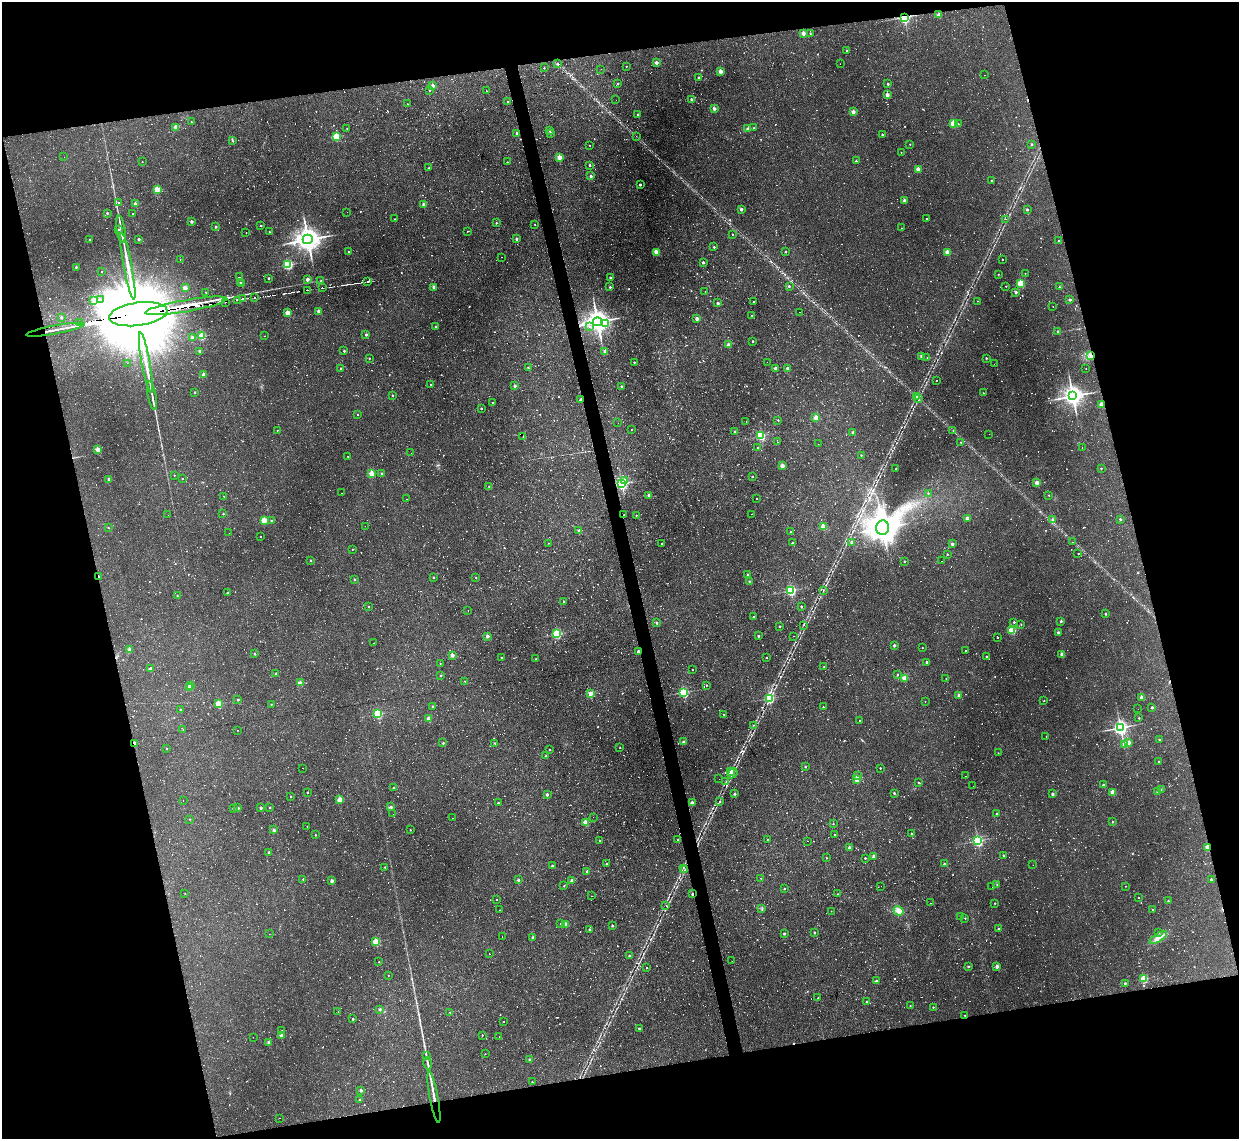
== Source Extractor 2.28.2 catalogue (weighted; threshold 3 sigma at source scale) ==
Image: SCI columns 1-4948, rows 132-4676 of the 4948 x 4925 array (HDU 1 of 3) = the unmasked area's bounding box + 8 px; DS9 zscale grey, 4 x 4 block average (1 PNG px = mean of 4 x 4 image px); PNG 1241 x 1141 px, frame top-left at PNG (2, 2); each listed source drawn as its Kron ellipse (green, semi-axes under 4 px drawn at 4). Shown black and unused: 28% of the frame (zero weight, under 2 of 3 exposures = <1% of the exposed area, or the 3 px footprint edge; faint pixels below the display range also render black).
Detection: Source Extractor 2.28.2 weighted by HDU 2 'WHT'. Background 0.146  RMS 0.0073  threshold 0.0329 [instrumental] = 3 sigma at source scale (4.5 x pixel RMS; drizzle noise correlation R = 1.50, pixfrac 1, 0.05/0.05 arcsec/px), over >= 5 px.
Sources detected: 1631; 38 too faint to see at this stretch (4 x 4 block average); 6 inside a brighter object's white glare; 492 cosmic-ray / hot-pixel residue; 2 long thin detections or spike segments (spike, bleed or trail) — neither listed nor drawn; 7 coinciding with a brighter row at this scale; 5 inside a brighter listed object's ellipse — not listed separately; of the other 1081, all 500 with FLUX_AUTO >= 2.21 (the completeness limit of this list) listed and drawn (581 fainter detections not listed), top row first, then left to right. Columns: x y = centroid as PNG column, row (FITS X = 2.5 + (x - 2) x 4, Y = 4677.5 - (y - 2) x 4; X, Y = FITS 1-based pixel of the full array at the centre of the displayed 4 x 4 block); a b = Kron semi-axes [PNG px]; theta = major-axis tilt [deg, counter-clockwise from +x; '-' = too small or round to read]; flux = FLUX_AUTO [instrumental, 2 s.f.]
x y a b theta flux
939 15 2 2 - 52
904 17 2 2 - 1000
803 33 2 2 - 58
810 34 2 2 - 3.6
847 51 2 2 - 9.9
656 63 2 2 - 39
558 64 2 2 - 8.4
840 64 2 2 - 2.3
626 66 2 2 - 3.1
544 68 2 2 - 3.7
601 69 2 2 - 2.3
720 71 2 2 - 77
984 75 2 2 - 5.7
698 77 2 2 - 7.8
618 83 2 2 - 5
888 84 2 2 - 12
433 86 2 2 - 58
429 91 2 2 - 3.8
486 91 2 2 - 4.6
887 95 2 2 - 59
691 99 2 2 - 15
616 100 2 2 - 5.2
508 102 2 2 - 3.6
408 104 2 2 - 4
714 108 2 2 - 38
853 112 2 2 - 49
638 115 2 2 - 11
191 122 2 2 - 4.2
954 123 2 2 - 260
958 124 2 2 - 3
176 127 2 2 - 75
754 128 2 2 - 8.2
347 129 2 2 - 2.9
748 129 2 2 - 29
549 130 2 2 - 3.2
517 133 2 2 - 18
550 133 2 2 - 21
882 135 2 2 - 9.7
336 136 2 2 - 220
636 136 2 2 - 5.2
233 140 3 2 - 4.1
910 144 2 2 - 3.6
1032 144 2 2 - 13
590 145 2 2 - 2.8
901 152 2 2 - 3
64 157 2 2 - 4.7
559 157 2 2 - 100
856 161 2 2 - 8.6
142 162 2 2 - 3.6
507 162 2 2 - 2.7
590 165 2 2 - 9.3
429 168 2 2 - 2.5
918 169 2 2 - 61
591 176 2 2 - 19
991 181 2 2 - 11
640 185 2 2 - 14
157 189 2 2 - 190
905 201 2 2 - 44
118 202 2 2 - 3
135 204 2 2 - 37
424 205 2 2 - 47
741 209 2 2 - 30
1027 210 2 2 - 12
347 212 2 2 - 3.3
107 213 2 2 - 14
132 214 2 2 - 16
395 219 2 2 - 2.7
927 219 2 2 - 5.5
1006 219 2 2 - 2.3
192 222 2 2 - 27
496 223 2 2 - 4.7
535 224 2 2 - 2.8
261 226 2 2 - 5.2
216 227 2 2 - 14
902 228 2 2 - 2.8
119 229 2 2 - 6.1
121 229 14 2 -81 21
467 231 2 2 - 2.4
269 232 2 2 - 7.9
246 233 2 2 - 9.1
733 234 2 2 - 4.7
139 239 2 2 - 22
308 239 5 4 - 4300
517 239 2 2 - 19
89 240 2 2 - 8.1
1058 241 2 2 - 7.5
714 247 2 2 - 6.9
786 251 2 2 - 4.6
348 252 2 2 - 7.2
656 252 2 2 - 97
947 252 2 2 - 100
502 257 2 2 - 2.3
1002 259 2 2 - 5.1
180 260 2 2 - 5.5
703 262 2 2 - 19
288 265 2 2 - 580
128 266 34 2 -79 97
76 267 2 2 - 14
102 271 2 2 - 5.8
1025 273 2 2 - 2.8
998 274 2 2 - 3.7
239 277 2 2 - 4.5
269 278 2 2 - 10
610 278 2 2 - 12
307 279 2 2 - 44
321 281 2 2 - 9.6
368 281 2 2 - 570
240 282 2 2 - 5.8
1021 283 2 2 - 280
242 284 2 2 - 26
789 286 2 2 - 10
1006 286 2 2 - 3.2
434 287 2 2 - 36
610 287 2 2 - 14
1059 287 2 2 - 4.6
185 288 2 2 - 65
322 288 2 2 - 150
307 290 2 2 - 2.9
206 292 2 2 - 3.2
705 292 2 2 - 8.5
1016 292 2 2 - 25
255 297 2 2 - 880
242 298 3 2 - 130
100 300 2 2 - 3.7
237 300 2 2 - 750
1070 300 2 2 - 15
93 301 2 2 - 25
977 301 2 2 - 2.6
225 302 2 2 - 220
754 302 2 2 - 6.4
718 303 2 2 - 14
186 306 41 6 10 7900
1053 306 2 2 - 2.2
319 311 2 2 - 31
800 312 2 2 - 2.3
287 313 2 2 - 120
138 314 29 11 8 140000
752 315 2 2 - 4.7
61 317 2 2 - 13
697 319 2 2 - 44
597 322 4 4 - 3800
79 323 2 2 - 1200
606 323 2 2 - 4.3
436 327 2 2 - 11
589 327 2 2 - 8.4
55 330 30 2 11 33
1058 331 2 2 - 6.2
366 334 2 2 - 15
202 336 2 2 - 220
264 336 2 2 - 8.8
192 337 2 2 - 18
753 341 2 2 - 9.7
729 345 2 2 - 53
200 351 2 2 - 19
344 351 2 2 - 12
605 351 2 2 - 39
1091 355 3 2 - 6.6
922 356 2 2 - 49
927 357 2 2 - 2.2
369 358 2 2 - 4.2
986 358 2 2 - 7
146 362 30 2 -79 88
634 362 2 2 - 7.4
767 362 2 2 - 6
127 363 2 2 - 49
994 364 2 2 - 5.4
340 368 2 2 - 6.4
528 368 2 2 - 7.2
775 368 2 2 - 26
787 368 2 2 - 27
1086 368 2 2 - 2.3
204 375 2 2 - 46
936 380 2 2 - 2.3
430 385 2 2 - 2.4
515 386 2 2 - 26
622 386 2 2 - 18
195 392 2 2 - 8.3
983 393 2 2 - 4.9
392 395 2 2 - 8.3
152 396 15 2 -79 22
1073 396 4 4 - 2800
916 397 2 2 - 3.7
918 399 3 2 - 3.4
581 400 2 2 - 28
493 403 2 2 - 4.7
1102 404 2 2 - 100
481 408 2 2 - 8.4
358 414 2 2 - 3.2
816 418 2 2 - 110
778 420 2 2 - 4.4
746 422 2 2 - 10
618 423 2 2 - 5
631 429 2 2 - 2.3
277 430 2 2 - 2.5
953 430 2 2 - 2.3
735 432 2 2 - 27
853 432 2 2 - 28
989 434 2 2 - 2.3
523 436 2 2 - 6.7
761 436 2 2 - 390
778 442 2 2 - 5.2
961 442 2 2 - 3.3
818 444 2 2 - 2.6
758 448 2 2 - 7.7
1082 448 2 2 - 2.3
98 449 2 2 - 81
411 453 2 2 - 8.2
861 455 2 2 - 5.1
348 456 2 2 - 63
782 466 2 2 - 71
1101 468 2 2 - 5.5
896 469 2 2 - 6.4
371 474 2 2 - 150
382 474 2 2 - 16
174 475 2 2 - 4.9
752 477 2 2 - 7.8
182 478 2 2 - 2.7
109 479 2 2 - 44
624 480 3 2 - 18
1037 483 2 2 - 68
622 484 2 2 - 980
489 486 2 2 - 3.2
341 493 2 2 - 2.8
928 493 2 2 - 3.9
649 495 2 2 - 34
1049 495 2 2 - 3.3
224 496 2 2 - 2.6
757 498 2 2 - 2.6
406 499 2 2 - 6.4
223 514 2 2 - 4.6
752 514 2 2 - 24
168 515 2 2 - 49
624 515 2 2 - 3.9
636 515 2 2 - 5.7
967 518 2 2 - 46
1053 519 2 2 - 16
1120 519 2 2 - 14
264 520 2 2 - 190
271 520 2 2 - 4.9
365 526 2 2 - 3.5
823 527 2 2 - 130
108 528 2 2 - 5.1
883 528 7 6 - 5000
579 530 2 2 - 22
791 532 2 2 - 6.1
229 533 2 2 - 6.2
260 536 2 2 - 4.6
852 542 2 2 - 38
1072 542 2 2 - 4.3
548 543 2 2 - 2.5
792 543 2 2 - 13
662 544 2 2 - 3.9
952 544 2 2 - 25
352 549 2 2 - 4
1078 553 2 2 - 25
947 554 2 2 - 4.3
311 561 2 2 - 5.8
904 561 2 2 - 8.1
942 561 2 2 - 2.7
748 575 2 2 - 20
99 577 2 2 - 19
433 577 2 2 - 9.2
476 577 2 2 - 3
355 580 2 2 - 9.8
749 581 2 2 - 2.3
791 590 2 2 - 670
823 590 3 2 - 3.1
227 593 2 2 - 17
177 596 2 2 - 3.9
564 601 2 2 - 6.2
369 607 2 2 - 4.7
801 607 2 2 - 12
468 611 2 2 - 10
1105 614 2 2 - 14
754 617 2 2 - 6
1061 621 2 2 - 12
1014 622 2 2 - 7.3
657 623 2 2 - 12
1021 624 2 2 - 3.7
804 625 2 2 - 2.3
780 626 2 2 - 8.3
1012 630 2 2 - 230
1058 632 2 2 - 17
557 634 2 2 - 580
487 636 2 2 - 42
758 636 2 2 - 14
793 636 2 2 - 13
998 638 2 2 - 2.4
374 643 2 2 - 2.7
894 645 2 2 - 25
922 648 2 2 - 2.6
129 649 2 2 - 53
638 651 2 2 - 18
966 651 2 2 - 4.3
255 654 2 2 - 6.3
1062 654 2 2 - 43
452 655 2 2 - 57
986 657 2 2 - 13
502 658 2 2 - 4
766 658 2 2 - 6.6
536 659 2 2 - 4.4
927 662 2 2 - 13
440 663 2 2 - 2.8
824 666 2 2 - 2.8
150 669 2 2 - 18
693 669 2 2 - 4.3
276 674 2 2 - 8.7
897 674 2 2 - 6.2
441 675 2 2 - 6.5
905 678 2 2 - 170
946 679 2 2 - 3.6
464 681 2 2 - 3.2
300 683 2 2 - 74
190 685 2 2 - 30
706 685 2 2 - 5.5
190 688 2 2 - 95
684 692 2 2 - 590
590 694 2 2 - 71
959 695 2 2 - 36
1141 697 2 2 - 54
769 698 2 2 - 510
238 700 2 2 - 13
925 701 2 2 - 2.5
1044 701 2 2 - 3.3
218 704 2 2 - 230
271 704 2 2 - 4.4
433 706 2 2 - 12
823 707 2 2 - 5.1
1152 707 2 2 - 15
180 709 2 2 - 4.6
1138 709 2 2 - 2.4
378 714 2 2 - 440
724 714 2 2 - 2.8
1139 718 2 2 - 4.9
429 719 2 2 - 80
859 720 2 2 - 3.4
753 725 2 2 - 3.1
1120 727 3 3 - 1400
183 729 2 2 - 2.3
237 730 2 2 - 4.3
1046 736 2 2 - 9.5
1159 739 2 2 - 6.9
684 742 4 3 - 6.8
1128 742 2 2 - 73
134 743 2 2 - 67
443 743 2 2 - 13
495 743 2 2 - 2.9
1125 745 2 2 - 100
166 748 2 2 - 7.7
620 748 2 2 - 4.8
549 749 2 2 - 4.8
998 753 2 2 - 2.3
546 756 2 2 - 5.3
1159 762 2 2 - 18
805 767 2 2 - 6.6
302 768 2 2 - 9.6
880 768 2 2 - 5.5
730 772 2 2 - 120
733 773 5 2 - 7
857 776 2 2 - 14
966 776 2 2 - 2.3
719 779 2 2 - 2.5
857 779 2 2 - 110
726 782 2 2 - 3.5
918 782 2 2 - 4
1103 785 2 2 - 14
973 786 2 2 - 2.4
393 788 2 2 - 5.6
1161 790 2 2 - 3.2
307 792 2 2 - 5.4
1113 792 2 2 - 120
1158 792 2 2 - 28
894 793 2 2 - 12
547 794 2 2 - 20
735 794 2 2 - 15
1052 794 2 2 - 23
291 796 2 2 - 4.2
183 800 2 2 - 2.6
340 800 2 2 - 130
720 801 2 2 - 2.6
498 803 2 2 - 10
692 803 2 2 - 51
270 807 2 2 - 7.2
391 807 2 2 - 21
234 808 2 2 - 11
238 808 2 2 - 16
261 808 2 2 - 17
393 814 2 2 - 3.3
997 814 2 2 - 7.9
593 817 2 2 - 4
452 818 2 2 - 13
189 819 2 2 - 2.5
1112 822 2 2 - 7.3
586 823 2 2 - 110
833 824 2 2 - 3.6
307 826 2 2 - 2.8
274 830 2 2 - 32
410 830 2 2 - 4.1
835 834 2 2 - 3.7
911 834 2 2 - 22
315 835 2 2 - 5.9
767 839 2 2 - 2.7
678 840 2 2 - 12
599 841 2 2 - 6.1
807 841 2 2 - 2.3
978 841 2 2 - 790
1208 847 2 2 - 110
850 848 2 2 - 42
269 852 2 2 - 22
874 856 2 2 - 60
1004 856 2 2 - 15
826 858 2 2 - 4.2
865 858 2 2 - 9
606 864 2 2 - 6
944 864 2 2 - 11
1033 865 2 2 - 4.9
552 866 2 2 - 12
385 867 2 2 - 4.5
683 868 2 2 - 2.7
685 870 2 2 - 2.5
587 871 2 2 - 20
761 878 2 2 - 2.2
303 879 2 2 - 2.7
518 880 2 2 - 15
572 880 2 2 - 28
1211 880 2 2 - 23
332 881 2 2 - 34
997 885 2 2 - 2.3
564 886 2 2 - 4.9
881 886 2 2 - 3.4
1125 886 2 2 - 2.8
992 887 2 2 - 3
785 888 2 2 - 5
185 893 2 2 - 3.6
692 894 2 2 - 12
837 894 2 2 - 2.2
591 896 2 2 - 9.7
1139 897 2 2 - 3.3
497 899 2 2 - 2.4
1168 901 2 2 - 5.1
930 903 2 2 - 2.9
995 903 2 2 - 4.8
666 906 2 2 - 2.6
762 909 2 2 - 2.7
500 910 2 2 - 2.4
1152 910 2 2 - 5.3
831 911 2 2 - 2.2
898 911 5 4 - 28
961 916 2 2 - 4.2
965 918 2 2 - 4.1
561 924 2 2 - 6.4
565 925 2 2 - 89
612 926 2 2 - 17
589 929 2 2 - 14
998 929 2 2 - 7.8
784 933 2 2 - 19
814 933 2 2 - 11
1158 933 2 2 - 3.4
269 934 2 2 - 11
502 936 2 2 - 2.3
533 937 2 2 - 19
1158 937 10 3 33 25
376 942 2 2 - 250
489 953 2 2 - 20
629 956 2 2 - 13
732 961 2 2 - 2.4
379 962 2 2 - 3.3
968 966 2 2 - 9.7
997 966 2 2 - 39
646 968 2 2 - 2.8
388 975 2 2 - 3.6
1144 979 2 2 - 250
876 981 2 2 - 15
1125 983 2 2 - 8.8
818 998 2 2 - 5
866 1002 2 2 - 9.5
910 1005 2 2 - 5
933 1007 2 2 - 4.5
380 1009 2 2 - 19
338 1012 2 2 - 5.6
450 1012 2 2 - 3.3
965 1015 2 2 - 4.2
353 1019 2 2 - 10
504 1021 2 2 - 2.9
639 1028 2 2 - 12
282 1031 2 2 - 8.8
282 1035 2 2 - 50
482 1035 2 2 - 4.7
499 1036 2 2 - 2.4
253 1037 2 2 - 3.6
269 1042 2 2 - 28
485 1054 2 2 - 2.4
426 1055 4 2 - 4.8
529 1059 2 2 - 16
428 1063 6 2 -79 9.3
532 1082 2 2 - 4.4
361 1090 2 2 - 22
434 1097 26 2 -79 49
359 1100 2 2 - 2.8
279 1118 2 2 - 2.6
Overlapping masked pixels (flux is a lower limit): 25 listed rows (the first 20) at x y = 904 17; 368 281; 322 288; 307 290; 255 297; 242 298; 237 300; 225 302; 186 306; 138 314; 597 322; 79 323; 55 330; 1091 355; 581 400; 1102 404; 622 484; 624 515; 99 577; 638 651
Diffuse or blended objects may show on this block-average render without a row.